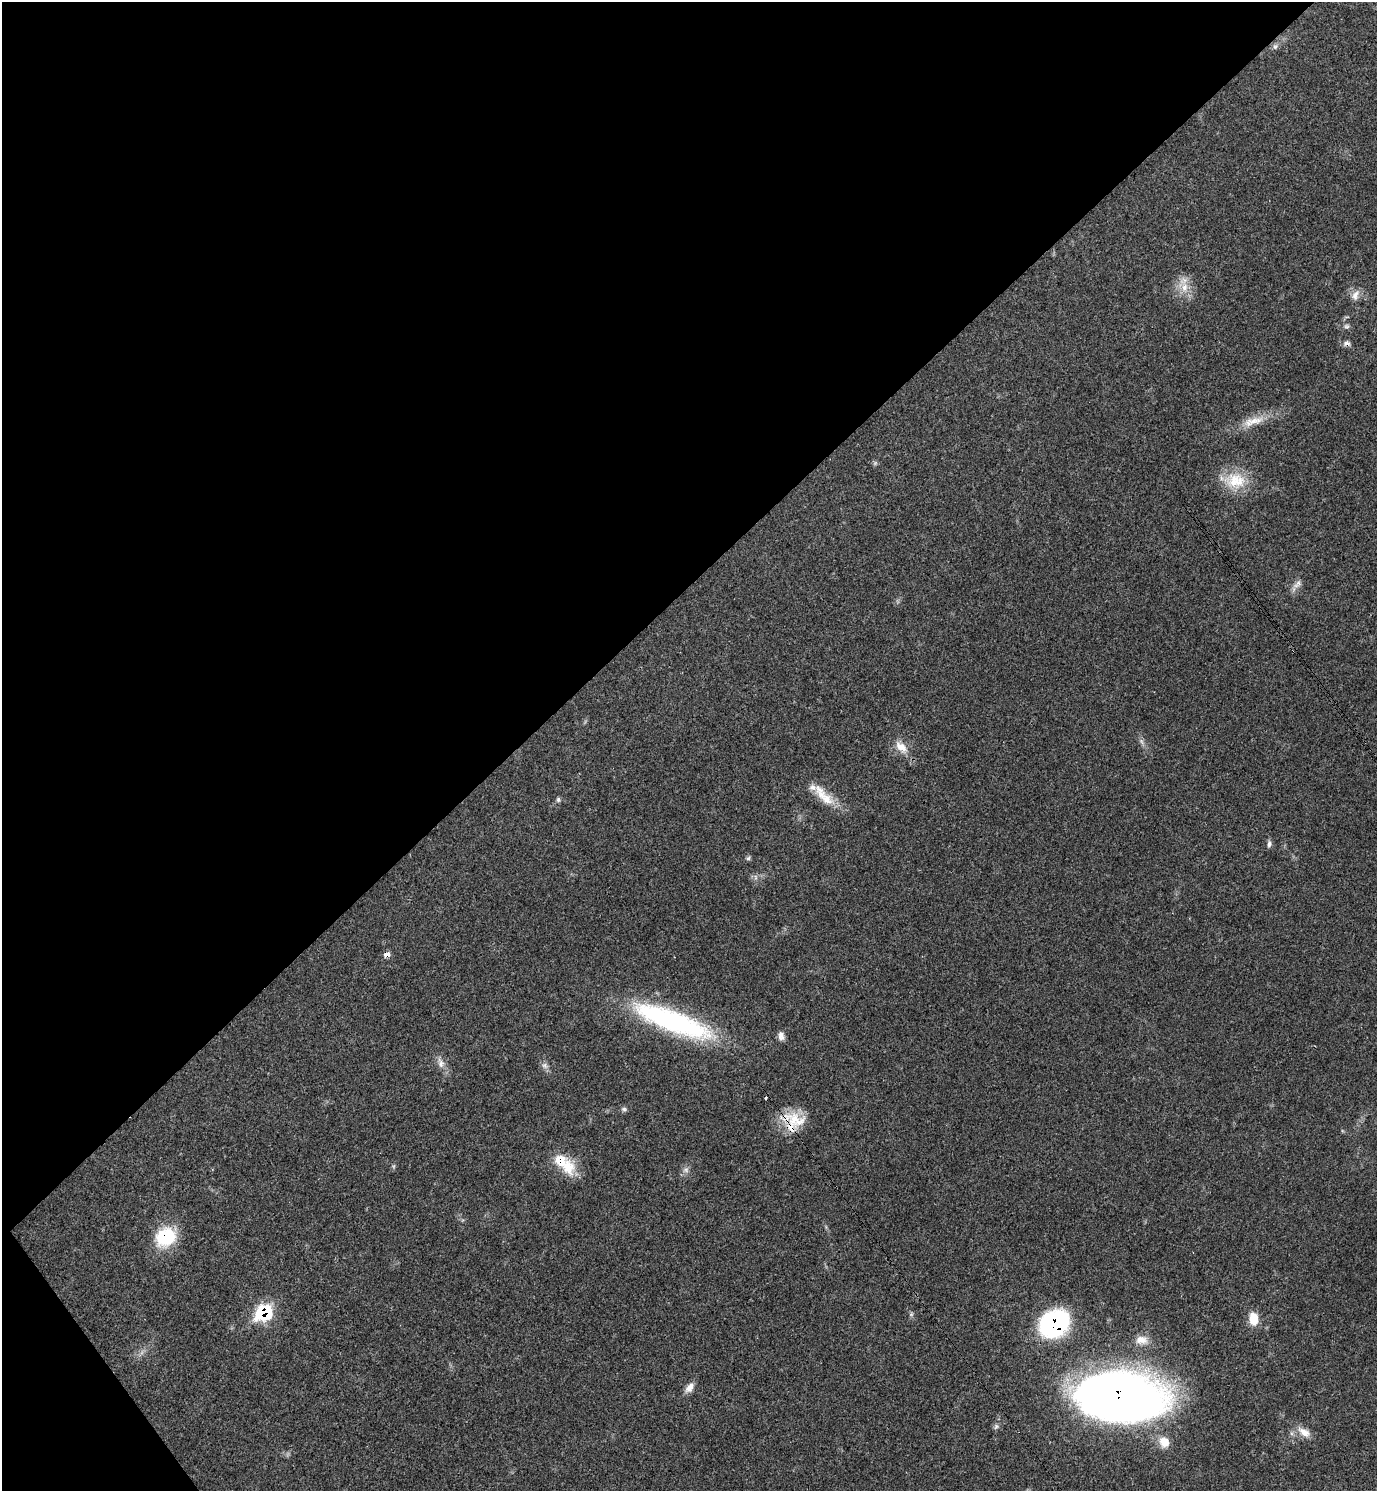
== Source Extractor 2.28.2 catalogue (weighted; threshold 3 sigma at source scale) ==
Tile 5 of 4 x 4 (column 1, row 2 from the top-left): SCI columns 300-1674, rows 2980-4468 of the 5958 x 5961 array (HDU 1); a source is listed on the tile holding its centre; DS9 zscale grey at full resolution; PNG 1379 x 1493 px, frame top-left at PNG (2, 2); no overlay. Shown black and unused: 41% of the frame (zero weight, under 3 of 4 exposures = <1% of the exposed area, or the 3 px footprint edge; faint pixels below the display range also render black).
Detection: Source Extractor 2.28.2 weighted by HDU 2 'WHT'; one run over the whole footprint, this tile lists its part. Background 0.0204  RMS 0.0022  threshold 0.00997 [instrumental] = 3 sigma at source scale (4.5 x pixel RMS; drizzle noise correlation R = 1.50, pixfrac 1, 0.05/0.05 arcsec/px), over >= 5 px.
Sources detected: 41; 3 too faint to see at this stretch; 1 cosmic-ray / hot-pixel residue — not listed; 2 inside a brighter listed object's ellipse — not listed separately; the other 35 listed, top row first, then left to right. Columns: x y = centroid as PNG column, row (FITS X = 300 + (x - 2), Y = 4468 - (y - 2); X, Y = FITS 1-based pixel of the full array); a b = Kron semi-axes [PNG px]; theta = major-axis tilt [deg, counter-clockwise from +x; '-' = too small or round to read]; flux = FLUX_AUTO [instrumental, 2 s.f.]
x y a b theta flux
1275 46 9 7 53 0.79
1184 287 18 14 -64 3.9
1355 295 16 10 64 1.9
1346 326 8 7 - 0.66
1347 343 9 6 3 0.89
1253 421 38 12 17 5
1235 481 33 23 -2 8.4
1297 584 16 8 43 1.5
1142 742 12 4 -54 0.84
901 747 22 12 -47 3.3
823 796 39 13 -45 5.8
558 800 7 6 - 0.51
1269 844 10 5 81 0.72
748 858 8 6 35 0.46
755 877 9 4 83 0.57
387 954 9 6 20 1.2
673 1021 95 23 -21 44
781 1036 11 7 -86 1.2
440 1062 18 10 -72 2
545 1065 11 8 -25 0.99
624 1109 9 5 -14 0.54
796 1120 35 22 -14 7.8
567 1168 24 21 -73 6
686 1170 9 8 - 1
165 1237 26 21 35 12
263 1312 12 9 39 21
911 1314 6 5 - 0.43
1253 1319 15 10 -82 3.9
1054 1324 23 18 23 50
1142 1340 18 12 -2 2.6
689 1388 15 8 52 1.7
1119 1396 61 32 -4 330
996 1426 8 6 57 0.63
1304 1432 20 10 -32 2.8
1164 1442 16 13 -58 3.2
Overlapping masked pixels (flux is a lower limit): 7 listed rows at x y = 1347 343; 387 954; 796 1120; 165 1237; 263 1312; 1054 1324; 1119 1396